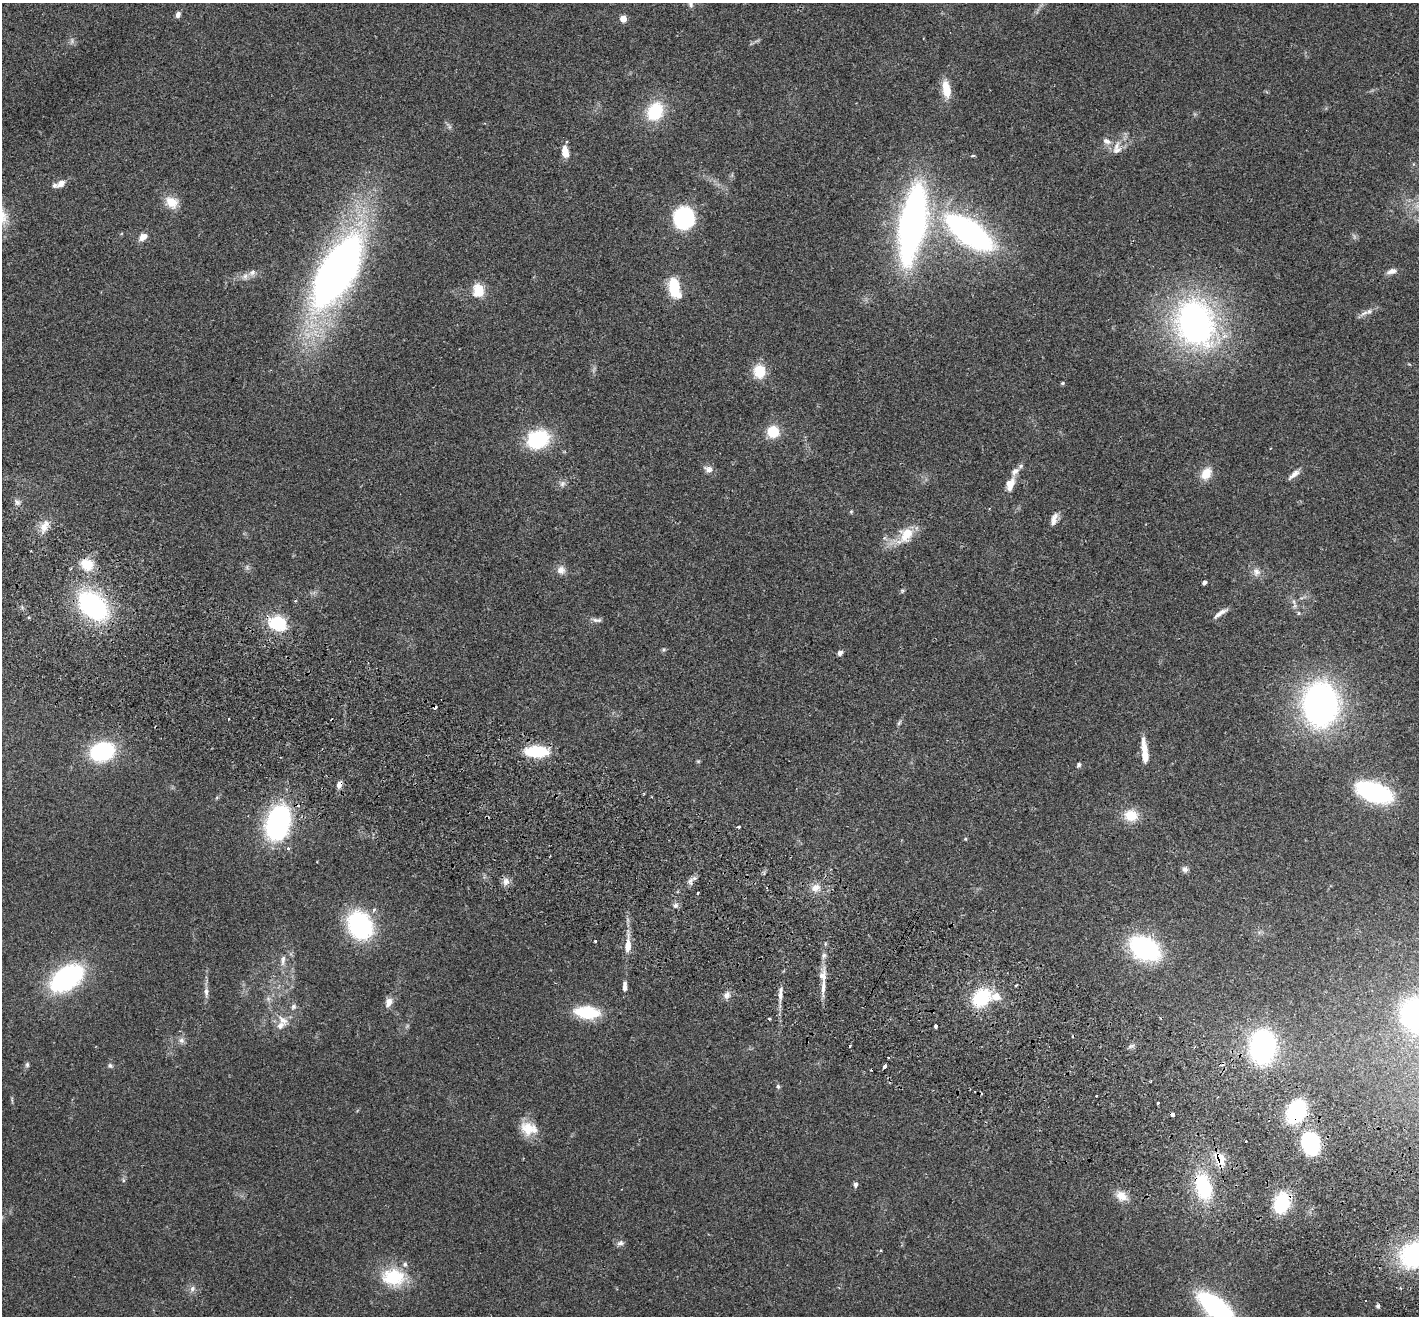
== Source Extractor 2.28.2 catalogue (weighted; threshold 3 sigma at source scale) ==
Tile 6 of 4 x 4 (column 2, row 2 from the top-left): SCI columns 1448-2864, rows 2829-4142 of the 5732 x 5790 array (HDU 1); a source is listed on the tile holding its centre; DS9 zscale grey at full resolution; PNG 1421 x 1318 px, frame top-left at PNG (2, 3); no overlay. Shown black and unused: <1% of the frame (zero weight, under 2 of 3 exposures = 3% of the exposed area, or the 3 px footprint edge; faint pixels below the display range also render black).
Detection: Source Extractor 2.28.2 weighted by HDU 2 'WHT'; one run over the whole footprint, this tile lists its part. Background 0.0681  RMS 0.0082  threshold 0.0369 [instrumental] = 3 sigma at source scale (4.5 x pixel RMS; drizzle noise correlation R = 1.50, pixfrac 1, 0.05/0.05 arcsec/px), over >= 5 px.
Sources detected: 139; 2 too faint to see at this stretch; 8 cosmic-ray / hot-pixel residue — not listed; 8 inside a brighter listed object's ellipse — not listed separately; the other 121 listed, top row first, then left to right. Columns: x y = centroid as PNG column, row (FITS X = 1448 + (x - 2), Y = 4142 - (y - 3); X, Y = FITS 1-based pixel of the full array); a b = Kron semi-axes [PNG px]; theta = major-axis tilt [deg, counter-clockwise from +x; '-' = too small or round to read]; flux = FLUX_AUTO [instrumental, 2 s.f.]
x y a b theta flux
691 4 8 7 - 2.3
178 15 7 5 72 2.8
623 18 4 4 - 18
72 41 8 6 83 2.2
946 90 19 8 -80 16
655 111 24 19 61 34
449 126 13 4 -58 2
1106 141 13 7 -26 4.1
1117 150 15 9 17 5.6
565 152 12 6 -81 11
973 156 6 3 8 0.99
61 183 12 8 41 5.7
171 202 18 14 -34 12
684 217 15 14 - 97
912 224 60 20 80 390
969 233 36 15 -35 290
143 237 10 7 30 6.5
1392 271 13 6 15 4.3
337 272 72 31 59 500
245 276 10 8 51 3.9
674 288 18 9 -77 36
478 291 17 13 -86 15
1364 313 16 6 24 4.4
1195 323 46 35 -69 280
759 371 16 14 89 18
1062 383 5 4 - 1
773 431 6 6 - 57
538 439 23 18 25 53
708 469 12 9 -24 4.4
1206 473 15 11 56 12
1294 474 16 6 41 4.8
562 484 9 7 47 3.1
1010 484 17 10 69 8.8
17 502 11 7 -32 2.9
851 511 5 4 - 0.96
1054 519 16 7 72 5.2
44 526 19 10 66 9.2
906 534 23 15 53 20
87 564 14 11 -27 18
561 570 11 10 - 5.5
1256 572 12 9 -80 5.2
1204 582 4 4 - 2.8
902 591 6 5 - 1.2
1294 602 6 4 -72 1.6
93 606 26 17 -43 150
1220 613 20 5 34 4.5
1298 613 6 4 90 1
597 620 15 5 -2 3
277 623 15 12 -6 42
664 649 6 5 - 1.4
840 653 7 5 49 2.4
1320 704 31 24 -89 340
229 719 3 3 - 1.4
899 723 9 4 62 1.5
102 751 22 17 17 80
537 751 23 11 -1 37
1144 752 28 6 -84 14
698 761 5 5 - 1
1079 765 5 5 - 1.9
339 785 9 5 63 4.8
1374 792 25 13 -19 130
1131 815 18 15 -8 15
278 823 29 19 74 150
739 827 4 3 - 1.2
965 839 5 3 - 0.86
288 848 4 3 - 2.6
1185 869 8 7 - 2.9
506 881 11 9 78 4.6
690 881 10 6 88 3.2
816 888 12 10 30 6.9
697 893 3 3 - 4.3
675 905 7 5 43 2.3
374 909 6 4 71 1.7
360 925 20 16 -60 130
595 941 3 3 - 0.96
628 946 14 7 85 10
1145 948 24 17 -28 120
824 955 6 6 - 2.2
283 960 17 6 84 4.5
66 978 28 17 34 150
1016 985 3 2 - 0.89
625 987 12 5 88 4.3
823 987 28 5 86 8.6
206 992 14 6 -88 4
780 993 19 6 85 5.6
727 995 10 8 67 4
982 997 23 17 45 43
268 999 7 6 - 2.3
389 1002 13 8 69 5.6
293 1006 8 6 46 2.2
587 1012 21 10 -6 46
1415 1015 24 22 -73 160
769 1019 3 2 - 1.1
283 1020 18 9 -39 7.4
935 1026 4 3 - 7.6
181 1040 8 7 - 3.1
1263 1046 22 16 87 210
27 1065 7 5 89 1.6
110 1066 7 6 - 1.8
884 1067 5 3 - 5
778 1086 6 5 - 1.5
1096 1096 3 2 - 1.1
1158 1103 3 3 - 2.5
1296 1112 16 11 61 97
1172 1114 4 3 - 4.9
528 1128 21 16 -15 17
1246 1141 3 2 - 1.3
1311 1143 24 19 -70 58
1220 1159 18 13 -61 15
123 1180 6 4 -72 1.2
855 1185 6 5 - 2.2
1204 1187 21 13 -74 64
1121 1196 15 11 -33 9.6
1282 1203 19 13 72 48
620 1243 9 7 28 2.9
881 1251 4 3 - 0.82
1418 1254 28 19 11 170
393 1277 30 21 -2 38
192 1289 9 7 50 3.3
1215 1306 27 12 -36 170
1378 1306 5 5 - 1.8
Overlapping masked pixels (flux is a lower limit): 7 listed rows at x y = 93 606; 339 785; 1296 1112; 1172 1114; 1220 1159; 1204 1187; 1282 1203
Isophote crosses this tile's border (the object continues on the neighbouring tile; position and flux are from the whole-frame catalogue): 3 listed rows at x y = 1415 1015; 1418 1254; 1215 1306